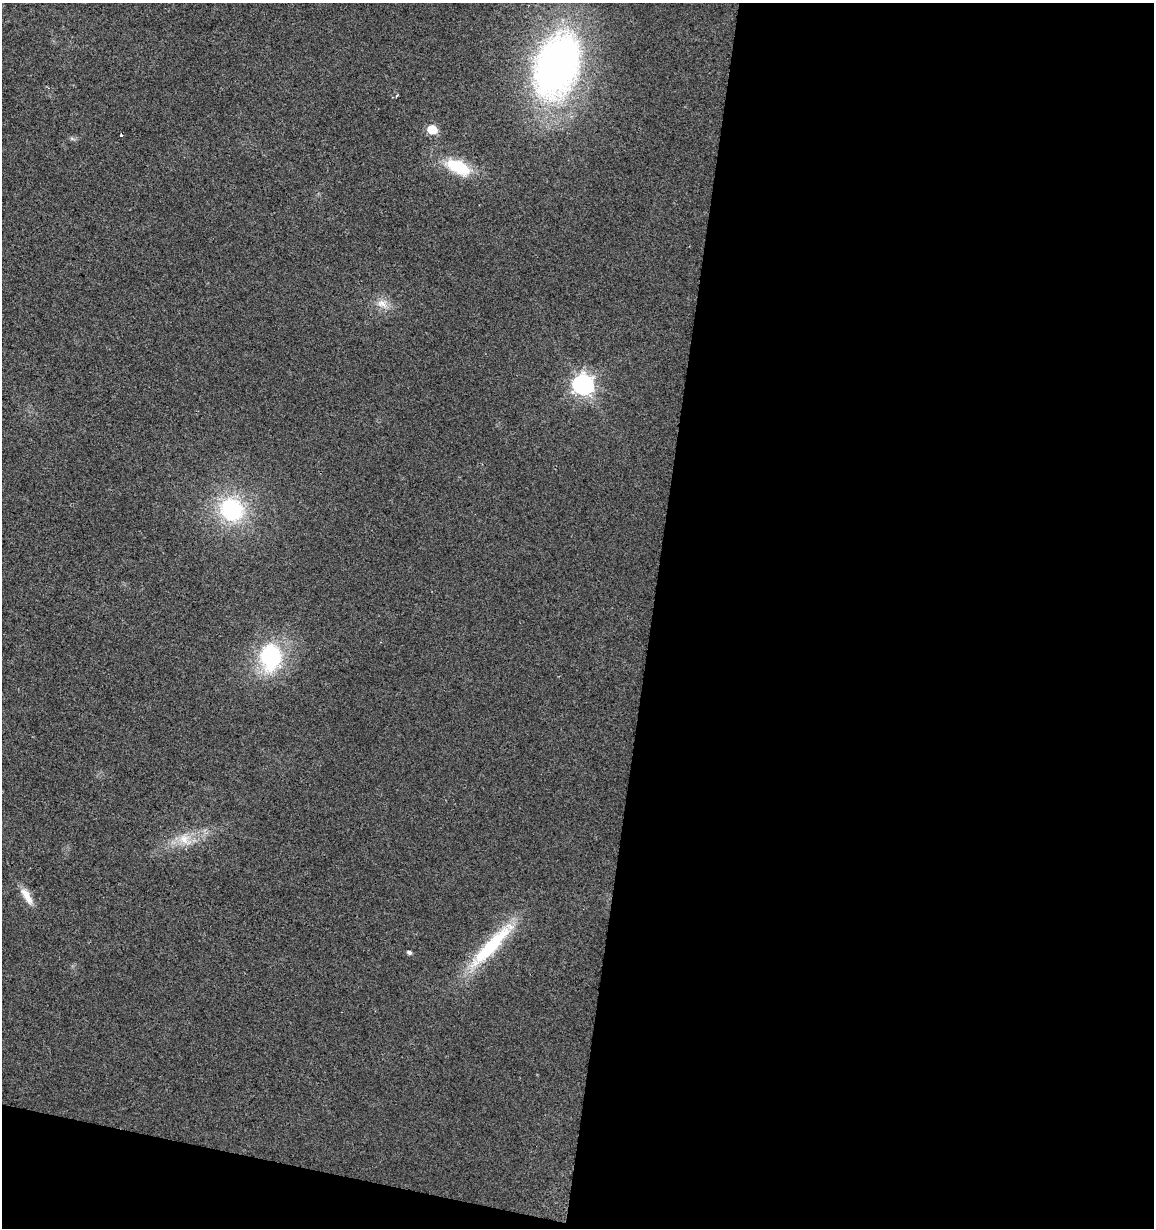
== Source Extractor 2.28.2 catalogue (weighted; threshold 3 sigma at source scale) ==
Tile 16 of 4 x 4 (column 4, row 4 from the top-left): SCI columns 3738-4889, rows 1-1226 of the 5113 x 4909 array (HDU 1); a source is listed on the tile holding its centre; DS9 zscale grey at full resolution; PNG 1156 x 1230 px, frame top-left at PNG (2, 3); no overlay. Shown black and unused: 46% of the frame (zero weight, under 2 of 3 exposures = <1% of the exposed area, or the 3 px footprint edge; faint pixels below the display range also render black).
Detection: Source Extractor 2.28.2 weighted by HDU 2 'WHT'; one run over the whole footprint, this tile lists its part. Background 0.0138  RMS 0.0058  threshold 0.0263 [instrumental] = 3 sigma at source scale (4.5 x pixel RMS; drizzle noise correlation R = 1.50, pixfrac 1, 0.0396/0.0396 arcsec/px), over >= 5 px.
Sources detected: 12; all 12 listed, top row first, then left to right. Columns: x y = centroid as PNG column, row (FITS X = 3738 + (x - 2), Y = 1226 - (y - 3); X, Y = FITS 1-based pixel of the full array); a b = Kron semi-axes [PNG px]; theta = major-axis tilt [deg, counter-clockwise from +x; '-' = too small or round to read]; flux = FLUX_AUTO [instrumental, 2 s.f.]
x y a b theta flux
557 66 70 43 71 240
432 129 6 6 - 24
121 135 3 3 - 1.7
458 167 31 14 -25 24
382 304 15 10 -26 5.9
583 385 8 8 - 310
232 509 21 19 -41 57
270 656 24 18 88 59
184 839 15 14 - 8.8
27 896 25 8 -60 6.8
492 945 68 15 47 44
409 952 5 4 - 1.5